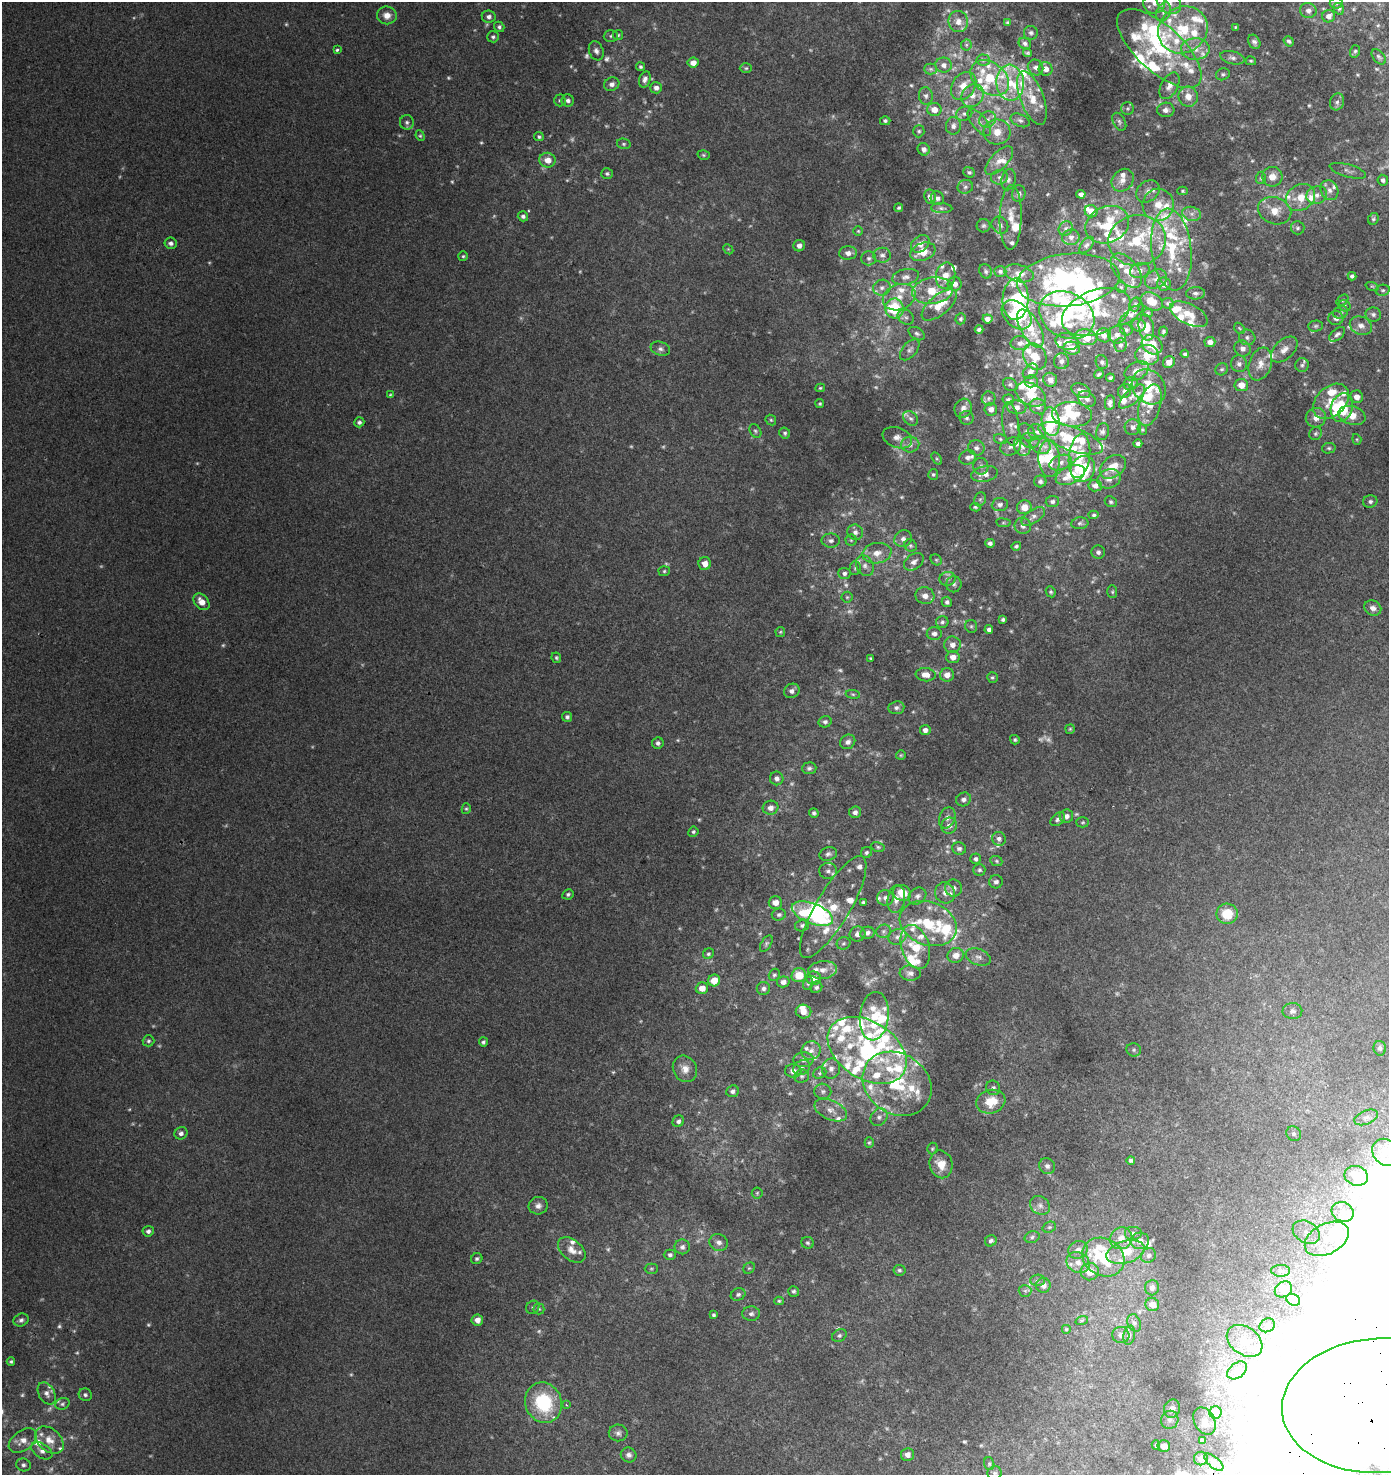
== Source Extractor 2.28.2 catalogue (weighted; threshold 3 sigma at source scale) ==
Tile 6 of 4 x 4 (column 2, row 2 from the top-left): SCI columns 1699-3085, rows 3011-4483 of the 6086 x 6030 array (HDU 1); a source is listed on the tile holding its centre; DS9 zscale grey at full resolution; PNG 1391 x 1477 px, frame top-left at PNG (2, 2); each listed source drawn as its Kron ellipse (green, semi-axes under 4 px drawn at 4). Shown black and unused: <1% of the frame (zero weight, under 2 of 3 exposures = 3% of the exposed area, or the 3 px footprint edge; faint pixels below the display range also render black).
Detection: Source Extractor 2.28.2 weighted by HDU 2 'WHT'; one run over the whole footprint, this tile lists its part. Background 0.00795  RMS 0.0063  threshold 0.0283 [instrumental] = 3 sigma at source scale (4.5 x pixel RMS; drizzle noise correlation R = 1.50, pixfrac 1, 0.0396/0.0396 arcsec/px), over >= 5 px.
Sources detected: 865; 110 too faint to see at this stretch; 59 inside a brighter object's white glare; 1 cosmic-ray / hot-pixel residue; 1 long thin detection or spike segment (spike, bleed or trail) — neither listed nor drawn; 172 inside a brighter listed object's ellipse — not listed separately; of the other 522, all 500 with FLUX_AUTO >= 0.701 (the completeness limit of this list) listed and drawn (22 fainter detections not listed), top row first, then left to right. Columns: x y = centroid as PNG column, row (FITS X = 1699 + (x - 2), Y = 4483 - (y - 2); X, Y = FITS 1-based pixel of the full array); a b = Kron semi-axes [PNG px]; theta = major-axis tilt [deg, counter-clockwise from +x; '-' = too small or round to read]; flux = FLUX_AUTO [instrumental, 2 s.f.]
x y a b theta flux
1154 3 11 10 - 5.9
1169 3 13 10 -39 6.4
1336 3 6 5 - 1.2
1339 9 6 5 - 1
1308 10 8 7 - 2.3
1163 12 10 7 65 2.7
387 15 10 9 - 4.7
1329 16 6 6 - 3.1
489 17 7 6 - 2
958 22 10 10 - 4.2
1007 22 4 3 - 0.74
499 27 5 5 - 1.3
1236 27 4 3 - 0.71
1183 30 25 23 32 31
1031 33 7 7 - 1.5
618 35 5 5 - 0.83
611 36 7 6 - 1.2
493 37 6 5 - 1.2
1289 41 5 4 - 1.3
1254 42 7 5 -62 2
1025 43 6 5 - 1.6
966 45 5 5 - 0.89
1159 48 53 23 -42 45
1195 49 14 11 1 6.8
337 50 4 3 - 1.2
596 51 10 7 -70 2.3
1355 51 6 5 - 1
1027 53 4 3 - 0.94
1379 57 9 5 -50 1.3
1232 58 12 6 -13 2.4
983 60 7 5 -4 1.3
1251 61 5 4 - 0.78
693 63 5 5 - 4.6
943 65 8 7 - 2.8
640 67 5 4 - 0.99
1036 67 8 7 - 2.4
746 68 6 5 - 0.89
931 69 6 5 - 1.2
1046 69 7 6 - 4.1
1223 74 7 5 23 1.2
990 78 21 15 -37 19
645 79 8 5 74 2.3
1010 83 18 14 -84 15
612 84 8 6 19 2.5
964 86 15 11 55 7.9
1169 86 14 8 61 4.2
656 88 6 5 - 2.3
926 96 9 7 -82 2
973 96 12 10 48 5.2
1188 97 10 9 - 6.5
1032 98 28 11 -69 12
560 100 6 6 - 1.2
568 100 6 6 - 1.9
1337 102 8 7 - 2
1128 108 6 6 - 1.2
934 110 7 6 - 5.5
1166 110 9 7 5 2.8
964 114 8 6 22 1.8
988 119 9 7 42 2.9
1020 120 10 6 -24 1.9
885 121 5 4 - 1.2
407 122 7 7 - 1.7
979 122 16 7 -52 3.7
1119 122 9 6 -61 1.5
953 126 9 7 83 2.5
919 131 6 5 - 1.1
997 132 13 12 - 7.7
420 136 5 4 - 0.86
539 137 5 4 - 1.1
624 144 7 5 -14 1.1
924 149 6 6 - 2.5
704 155 6 4 -16 0.93
547 160 8 7 - 5.6
999 161 18 8 46 5.7
1348 171 19 6 -15 2.5
969 172 6 5 - 1.1
607 174 6 5 - 1.1
999 177 8 7 - 2.1
1272 177 10 10 - 5.6
1261 178 6 5 - 0.99
1008 180 10 7 76 2.3
1123 180 12 10 48 5.2
1383 180 5 5 - 1.7
965 187 8 7 - 1.7
1329 190 10 8 -63 3.4
1148 191 13 10 40 4.3
1182 191 5 4 - 0.78
1019 194 8 6 82 2.3
1081 194 4 4 - 2.2
1317 195 10 8 19 3.7
930 197 7 5 -82 2.7
1301 197 15 12 31 11
937 198 7 6 - 2.1
1158 205 16 15 - 12
899 208 4 3 - 0.96
942 208 10 5 -2 1.5
1091 211 6 6 - 5.5
1275 211 17 13 -20 8.7
1192 214 9 7 -14 3
523 216 5 5 - 1.5
1011 217 32 11 88 9.9
1373 219 6 5 - 1
1000 225 9 7 -50 2.3
1107 225 22 18 25 23
983 226 7 6 - 1.4
1066 228 7 6 - 1.6
1298 228 7 6 - 1.3
858 231 5 5 - 0.7
1071 237 9 7 14 2.2
1137 240 29 25 10 40
171 243 6 5 - 2.1
920 244 10 7 38 4.2
1086 245 10 5 52 1.6
799 246 6 5 - 2.7
728 249 5 4 - 0.71
1171 249 41 20 -84 36
923 252 13 8 21 9.1
848 253 9 6 1 3.4
882 255 8 7 - 2.3
463 256 5 4 - 0.81
869 258 7 7 - 1.7
1140 270 10 7 18 3.3
986 271 7 6 - 1.3
1000 271 6 5 - 1.3
1126 271 20 11 -50 8.8
1019 273 15 8 -13 4.8
946 276 13 9 78 6.6
1352 276 4 4 - 1.2
905 277 13 7 11 3.3
1156 279 12 9 30 3.7
1068 280 51 26 6 91
955 284 7 6 - 3.3
1164 284 6 6 - 5
1372 286 7 4 -19 0.86
1121 287 5 5 - 0.98
882 288 9 8 - 2.7
1383 290 7 5 12 1.2
933 291 20 13 9 16
1196 293 9 6 3 2
899 297 17 12 22 8.4
1015 299 21 13 87 17
1342 300 7 4 40 0.94
1152 301 12 8 -27 7.9
1168 303 6 5 - 1.2
1135 304 7 5 72 1.1
939 305 21 10 40 12
1345 306 6 5 - 1.1
894 308 10 9 - 30
1096 312 36 22 21 27
1341 312 7 6 - 1.5
1148 313 5 4 - 0.72
1189 314 20 10 -27 7.8
1373 314 8 7 - 1.8
1017 315 17 12 -44 24
1067 315 29 22 -28 41
1131 315 15 5 38 2.3
906 317 8 7 - 1.9
1336 318 7 7 - 2.3
961 319 5 5 - 0.98
987 319 5 4 - 1.9
1139 325 7 6 - 2.5
1316 326 7 5 2 1.2
1361 326 11 9 -24 4.2
1030 328 21 9 -61 13
1146 328 13 7 -81 9.3
1239 328 6 4 -46 0.98
979 329 4 3 - 1.2
1126 330 6 5 - 1.1
1163 331 5 4 - 0.89
917 334 9 5 -32 1.6
1337 334 9 5 40 1.6
1104 335 7 7 - 3.4
1117 335 9 8 - 4
1086 337 11 8 -13 15
1247 337 8 7 - 2.2
1067 342 12 8 -16 4.2
1210 342 5 5 - 3.2
1020 343 9 7 0 2.5
1120 345 7 6 - 1.6
1152 345 11 9 -36 12
1072 348 8 6 -10 8.2
1242 348 8 8 - 3.3
660 349 10 7 -17 2.2
910 350 12 7 49 2.3
1284 350 16 9 43 5
1185 354 4 3 - 1
1147 355 12 10 -4 11
1035 357 14 11 -60 7.5
1061 361 8 7 - 2.3
1102 362 7 6 - 1.4
1169 362 6 5 - 4.3
1239 364 8 8 - 2.4
1260 364 17 11 70 7
1302 365 7 7 - 1.6
1222 369 6 5 - 1.1
1030 371 9 6 45 2.4
1137 371 13 8 28 4.2
1099 374 5 3 - 1.1
1110 378 4 3 - 1
1050 380 7 6 - 3.7
1031 381 7 6 - 1.6
1131 384 7 6 - 2.2
1010 385 8 6 -36 1.2
1241 385 7 6 - 6.8
1149 387 19 15 -49 17
820 388 5 4 - 0.78
1081 391 10 6 -25 3.4
1125 391 7 6 - 1.8
1031 394 16 11 -27 11
390 395 4 3 - 0.7
1132 396 16 7 42 4.4
1357 397 6 6 - 4.2
989 398 7 7 - 1.5
1087 399 9 7 -35 1.9
1008 400 6 5 - 1.3
1331 401 21 14 43 13
1110 403 7 5 83 2
820 404 4 4 - 0.83
1150 405 21 10 74 8.9
1038 406 8 7 - 2.7
1016 407 10 7 -9 3.1
1342 407 15 10 71 29
963 408 10 8 64 3.2
991 409 6 6 - 2.7
1072 414 20 12 -5 14
1352 415 14 9 -17 8.6
911 418 8 6 -42 1.8
967 418 7 7 - 1.5
1316 418 10 9 - 5
771 420 6 4 -46 0.84
359 422 5 5 - 1.5
1051 422 14 9 -83 22
1011 424 22 8 -82 3.8
1133 427 8 8 - 2.3
1142 430 5 5 - 0.8
755 431 7 5 -59 1.2
1027 432 10 7 -50 2
1037 432 9 7 -24 2.6
1103 432 8 6 76 1.6
785 433 6 5 - 1.3
1316 433 7 6 - 1.3
897 438 15 10 -20 4.2
1071 438 34 12 -20 20
1000 439 6 5 - 0.92
1357 439 5 4 - 0.72
1030 440 9 7 -15 2.3
910 444 9 8 - 3
1138 444 4 4 - 1.7
1040 445 10 8 -35 3.4
1011 446 11 8 30 3
1022 447 10 7 -59 2.7
976 448 8 7 - 2.4
1329 448 7 5 13 1.1
1079 456 22 10 82 11
968 457 8 7 - 2.3
1049 458 19 10 -87 18
937 459 7 4 -58 0.86
1061 462 11 7 21 2.9
981 466 8 7 - 1.8
1113 467 14 10 37 8.3
1083 469 13 12 - 30
933 474 5 5 - 1
985 474 13 7 11 5
1070 475 15 8 23 11
1109 479 12 9 19 4.8
1040 481 6 6 - 1.4
1095 486 6 6 - 2.9
980 499 7 5 67 1.1
1052 501 6 5 - 1.4
1370 501 7 6 - 1.5
1111 502 6 5 - 1.1
1000 505 8 6 5 2.2
975 507 5 3 - 0.82
1024 507 7 7 - 7.2
1094 515 5 4 - 0.99
1033 517 13 6 34 2.9
1003 523 7 4 -7 0.83
1080 523 8 6 7 1.6
1023 526 8 8 - 2.6
855 532 8 7 - 2.3
903 539 9 8 - 2.7
851 540 5 5 - 0.84
831 541 9 7 -3 2.1
990 543 4 4 - 1.8
911 546 6 5 - 1.1
1016 546 5 4 - 1.1
1098 552 7 6 - 1.8
877 553 14 10 11 5.9
936 560 6 5 - 0.88
914 562 11 7 35 3
705 564 6 6 - 5
865 566 11 8 -59 2.9
855 568 7 5 89 1.1
664 571 6 5 - 0.96
844 573 6 5 - 1.7
948 579 8 7 - 1.9
954 584 8 7 - 1.9
1051 592 6 5 - 0.97
1112 592 6 5 - 0.93
925 596 9 8 - 4.1
847 597 5 5 - 0.81
201 602 9 6 -49 5.7
947 602 5 5 - 1.5
1373 608 9 7 -29 2.8
1003 620 4 4 - 1.2
942 622 6 6 - 1.4
971 626 6 6 - 1
989 630 4 4 - 2
780 632 5 4 - 0.76
934 633 7 6 - 2.4
952 645 8 8 - 3.6
953 657 7 6 - 4.2
556 658 5 4 - 0.98
871 658 3 3 - 0.7
926 675 10 6 -6 4.6
947 675 7 6 - 4.5
992 677 5 5 - 0.96
792 691 8 7 - 2.4
853 694 7 3 -8 0.9
896 708 8 6 7 1.9
567 717 5 5 - 1.3
825 722 6 5 - 1.6
1070 729 5 5 - 0.76
925 730 5 5 - 2.5
1015 740 5 4 - 0.96
848 742 8 6 41 2.3
658 743 6 5 - 1.7
901 755 5 5 - 0.74
809 768 7 6 - 1.5
777 778 7 6 - 2.4
964 799 7 6 - 2
770 808 8 7 - 3.3
466 809 5 4 - 0.86
855 812 6 5 - 2.1
814 813 5 4 - 1.2
1066 816 7 6 - 2.5
947 818 11 8 70 2.8
1058 819 8 5 42 1.6
1083 822 6 5 - 0.86
949 826 8 7 - 2.9
693 832 5 5 - 1
999 839 7 6 - 2.1
878 847 7 4 -11 1
959 849 7 6 - 1.8
866 852 6 5 - 1.2
828 854 9 6 18 1.8
976 859 5 5 - 1.5
996 861 6 5 - 0.97
979 870 6 6 - 1.3
828 871 9 8 - 2.3
996 882 7 6 - 2
953 888 8 8 - 3.2
902 893 9 8 - 10
945 893 11 10 - 4.1
568 894 6 5 - 1.3
917 896 9 7 40 2.6
885 898 8 7 - 2.5
896 899 14 8 82 5.1
775 902 7 6 - 4.7
863 902 4 3 - 1
833 907 58 17 59 24
812 914 22 10 -21 60
1227 914 11 10 - 14
779 915 7 6 - 1.4
928 923 29 21 -20 25
802 925 7 6 - 1.4
883 931 7 6 - 1.7
867 933 7 6 - 2.3
857 934 8 7 - 3
897 937 9 7 25 2.6
843 943 7 6 - 1.3
766 944 9 5 59 1.2
915 947 22 14 -73 17
708 954 6 5 - 0.95
956 955 8 7 - 5.3
978 957 13 8 -21 3.3
823 970 14 9 6 4.5
910 973 10 7 -5 2.5
774 975 6 5 - 1.2
799 975 7 7 - 10
814 978 7 6 - 5.1
714 980 6 5 - 8.4
783 982 6 5 - 2.8
808 984 6 5 - 1
816 987 6 5 - 1.4
702 988 6 6 - 5.7
763 988 6 6 - 1.9
1292 1011 10 8 2 2.4
803 1012 8 7 - 5
874 1016 24 14 84 18
148 1041 6 5 - 1.2
483 1042 4 4 - 1.2
1380 1048 7 6 - 1.4
867 1050 43 28 -33 77
1134 1050 7 6 - 1.4
811 1051 10 9 - 3.6
803 1060 10 7 3 2.5
802 1068 9 7 33 1.9
685 1069 14 11 -59 5.4
831 1069 10 9 - 3.5
793 1071 8 6 -3 3.7
820 1073 7 5 23 1.4
802 1076 7 6 - 1.5
897 1084 36 30 -34 49
993 1088 7 6 - 1.7
732 1091 6 5 - 1.9
823 1091 8 7 - 1.9
991 1102 15 11 16 14
831 1110 17 9 -24 5.5
879 1117 9 8 - 2.5
1366 1117 12 7 21 3.1
678 1121 6 5 - 1.7
181 1133 7 6 - 2
1294 1134 8 7 - 1.4
869 1143 5 4 - 0.9
932 1149 6 5 - 0.84
1386 1152 15 12 -39 6.7
1131 1160 4 4 - 1.1
941 1164 14 11 -77 8.3
1047 1166 8 7 - 2.2
1356 1176 12 9 -20 6.2
757 1193 5 5 - 0.84
1040 1205 10 8 -34 3.1
538 1206 9 8 - 3
1343 1212 11 9 -27 2.9
1049 1227 7 5 20 1.1
148 1231 5 5 - 1.8
1306 1232 15 10 -30 6.8
1133 1233 9 7 0 2.1
1032 1237 8 5 17 1.3
1121 1238 11 10 - 7.2
1327 1239 23 15 28 16
991 1241 6 5 - 1.6
1140 1241 9 8 - 4.4
719 1242 9 8 - 2.7
807 1243 6 6 - 1.2
682 1247 7 7 - 2.1
572 1250 16 10 -40 5.5
1078 1250 10 8 27 4.3
1125 1252 19 11 16 15
670 1255 6 5 - 1.5
1148 1255 8 7 - 1.7
1103 1257 22 18 -30 33
477 1259 6 5 - 1.3
1078 1262 12 10 -32 5.8
749 1268 6 5 - 0.93
651 1269 7 5 -1 0.91
899 1270 6 5 - 1.1
1281 1271 9 6 -2 2
1090 1272 9 8 - 9
1037 1280 7 5 2 1.3
1043 1285 7 7 - 3
1152 1288 7 7 - 2.6
1283 1289 9 7 34 3.3
794 1291 5 5 - 1.2
1025 1291 6 6 - 1.2
738 1294 7 6 - 1.6
1293 1300 7 5 -25 5.7
779 1301 5 4 - 0.75
1152 1305 7 6 - 5.3
533 1307 7 6 - 1.2
539 1309 5 5 - 0.97
751 1314 9 7 3 2
713 1315 3 3 - 0.93
21 1320 8 6 27 1.8
477 1320 6 5 - 3.9
1082 1320 6 4 18 0.72
1134 1323 9 6 -69 2
1267 1325 8 6 30 2
1066 1329 5 5 - 0.71
1121 1335 8 8 - 2.8
1129 1335 10 5 79 1.9
839 1336 7 6 - 1.4
1245 1341 19 13 -36 10
11 1361 4 4 - 0.94
1237 1370 11 7 38 2.4
47 1393 12 8 -61 3.3
85 1395 7 6 - 1.4
544 1403 20 18 -68 38
62 1404 7 5 22 1.2
566 1405 4 3 - 0.71
1380 1406 98 67 3 1300
1172 1409 9 8 - 3.5
1216 1412 6 6 - 7.8
1170 1420 9 8 - 2.5
1205 1421 14 10 -62 3.6
618 1433 9 8 - 2.4
49 1440 16 11 -41 7.5
1202 1440 4 3 - 0.89
23 1441 16 9 36 5.6
1156 1445 5 3 - 0.86
1164 1446 6 6 - 5.5
42 1451 11 7 -33 2.9
629 1455 8 7 - 2.3
907 1455 7 6 - 3
1201 1458 7 6 - 2.6
1214 1462 11 5 -40 1.7
989 1464 6 5 - 0.91
23 1465 7 6 - 1.6
994 1473 7 6 - 1.4
Overlapping masked pixels (flux is a lower limit): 1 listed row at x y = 1380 1406
Isophote crosses this tile's border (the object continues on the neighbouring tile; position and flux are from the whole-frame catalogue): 6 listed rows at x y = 1154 3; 1169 3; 489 17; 1386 1152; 1380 1406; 994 1473